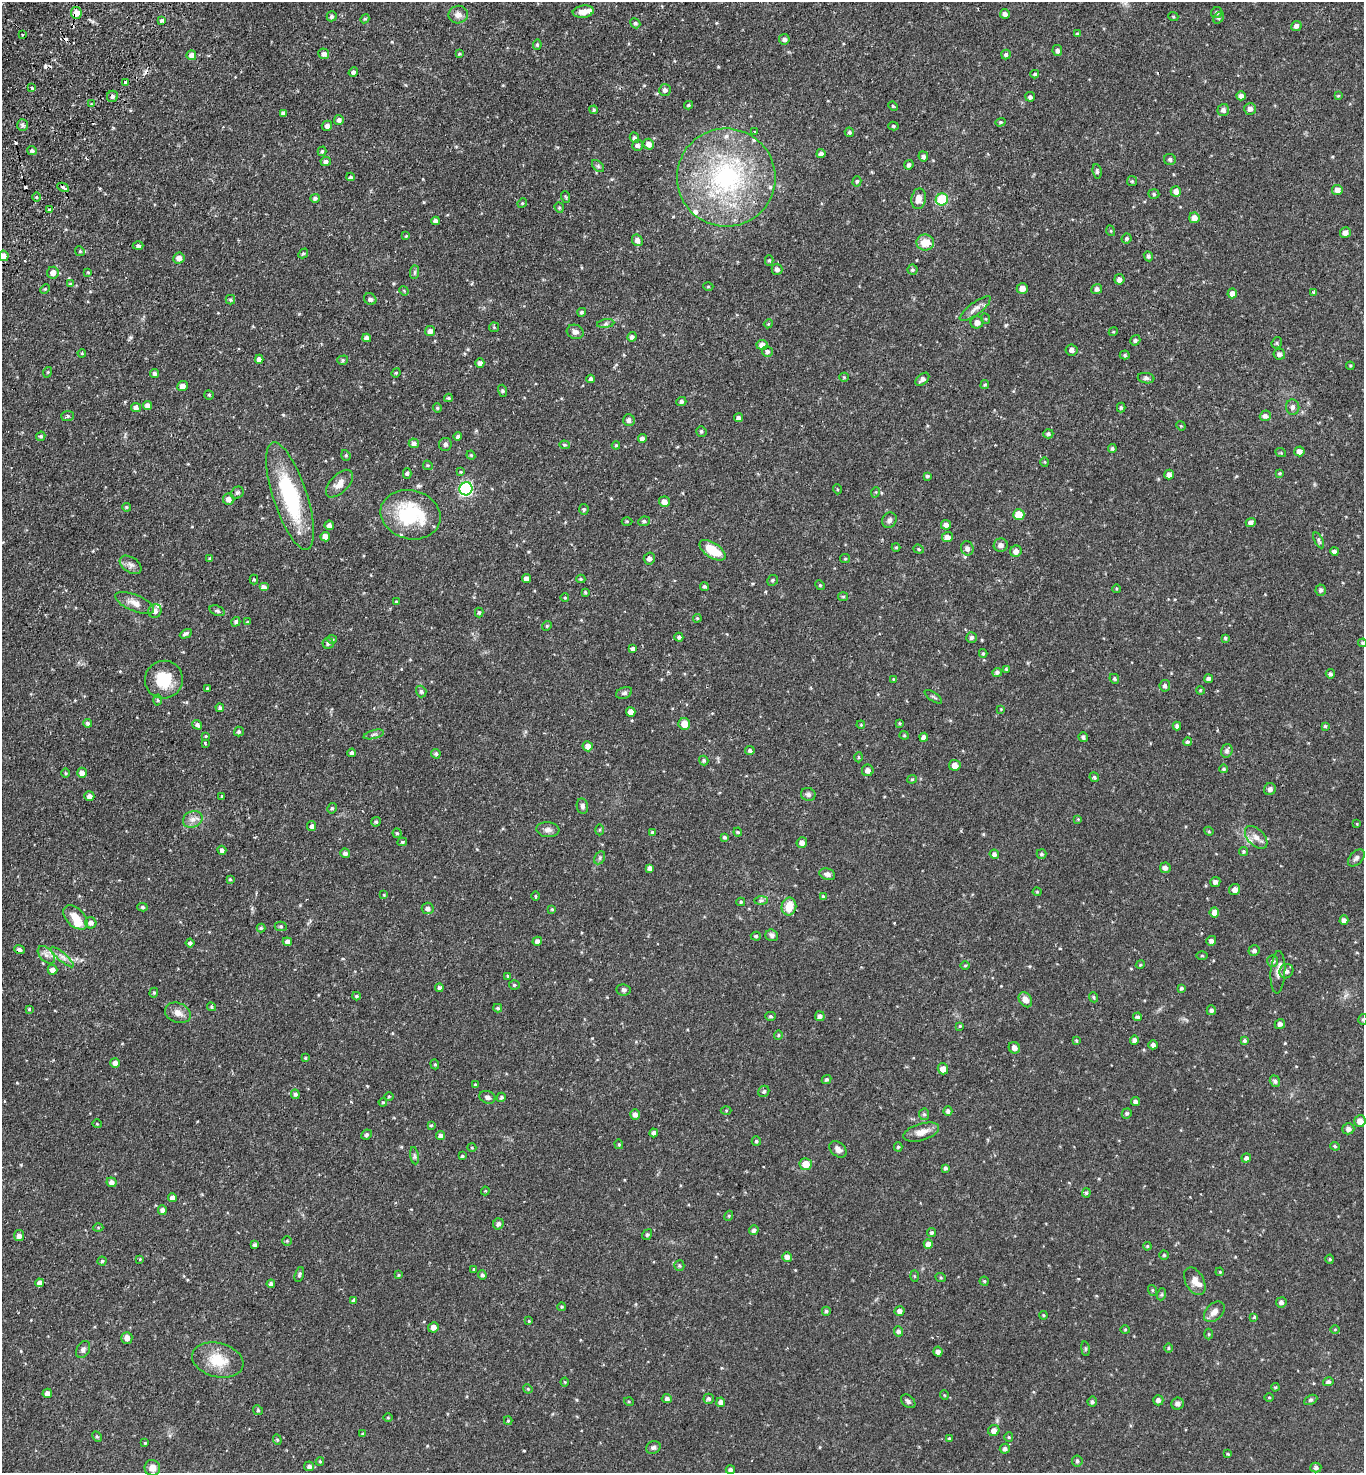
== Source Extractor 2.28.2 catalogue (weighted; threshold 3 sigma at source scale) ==
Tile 11 of 4 x 4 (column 3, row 3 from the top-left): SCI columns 2924-4285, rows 1507-2977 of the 5986 x 5954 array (HDU 1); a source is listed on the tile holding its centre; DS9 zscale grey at full resolution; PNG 1366 x 1475 px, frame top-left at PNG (2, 2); each listed source drawn as its Kron ellipse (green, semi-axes under 4 px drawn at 4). Shown black and unused: <1% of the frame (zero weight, under 2 of 3 exposures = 3% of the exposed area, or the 3 px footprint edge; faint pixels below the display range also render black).
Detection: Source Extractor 2.28.2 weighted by HDU 2 'WHT'; one run over the whole footprint, this tile lists its part. Background 0.0878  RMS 0.0066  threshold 0.0297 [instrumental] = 3 sigma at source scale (4.5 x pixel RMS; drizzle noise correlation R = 1.50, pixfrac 1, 0.05/0.05 arcsec/px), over >= 5 px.
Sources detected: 527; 9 cosmic-ray / hot-pixel residue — neither listed nor drawn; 10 inside a brighter listed object's ellipse — not listed separately; of the other 508, all 500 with FLUX_AUTO >= 0.485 (the completeness limit of this list) listed and drawn (8 fainter detections not listed), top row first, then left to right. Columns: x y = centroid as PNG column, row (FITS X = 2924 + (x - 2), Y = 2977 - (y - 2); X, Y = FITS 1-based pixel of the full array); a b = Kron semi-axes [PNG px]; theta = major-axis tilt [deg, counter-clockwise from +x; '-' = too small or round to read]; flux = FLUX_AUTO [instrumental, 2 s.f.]
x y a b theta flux
583 12 10 6 7 4.4
76 13 6 5 - 6.1
1217 13 6 5 - 1.3
1005 14 5 4 - 1.9
458 15 10 9 - 3.8
332 16 5 5 - 1.4
1173 16 5 3 - 0.56
1219 18 6 4 55 1
365 19 5 4 - 0.67
162 20 4 3 - 2
635 23 5 4 - 1.1
1296 26 5 5 - 2.2
1077 34 4 4 - 0.69
22 35 2 2 - 0.63
784 39 5 5 - 1.8
537 45 5 4 - 1.1
1057 50 5 5 - 1.6
324 54 5 5 - 2.5
459 54 3 3 - 0.64
191 55 5 5 - 3.2
1006 55 5 4 - 1.1
353 72 5 4 - 1.7
1035 74 4 3 - 0.89
125 82 3 3 - 1.8
32 88 3 3 - 2.3
665 90 6 5 - 1.8
112 96 6 5 - 1.9
1241 96 4 4 - 2.6
1338 96 3 3 - 0.66
1030 97 5 4 - 1.5
91 104 4 4 - 0.62
689 105 4 3 - 0.94
893 106 5 4 - 0.67
1250 109 6 6 - 2.3
594 110 4 4 - 0.99
1223 110 6 6 - 2
283 113 4 3 - 1.9
339 120 5 5 - 1.9
1000 122 5 4 - 0.86
22 125 6 5 - 1.3
327 126 5 5 - 2.1
893 126 5 4 - 0.86
755 132 3 3 - 1.8
849 132 5 4 - 1
634 138 5 4 - 1.5
649 144 5 5 - 3.5
638 145 5 5 - 1.7
32 151 5 4 - 1.3
322 151 5 4 - 0.94
821 154 4 4 - 2
923 156 5 5 - 1.7
1170 159 6 5 - 1.3
326 161 5 4 - 1.6
909 165 5 4 - 1.5
598 166 7 4 -45 1.2
1097 171 7 4 -83 1.2
350 177 4 3 - 1
726 178 49 49 - 110
857 181 5 4 - 0.94
1132 181 5 5 - 0.9
63 187 6 4 -28 3.1
1337 190 5 5 - 3
1176 191 5 5 - 3
1154 194 5 5 - 0.93
37 197 5 3 - 0.72
566 197 6 3 -71 0.65
315 198 5 4 - 1.5
919 199 10 7 80 4.8
942 199 6 6 - 27
522 203 5 4 - 0.75
559 208 5 4 - 0.87
49 210 3 3 - 1.9
1194 218 5 5 - 4.2
435 221 4 4 - 2.1
1111 231 5 3 - 0.57
1345 233 5 5 - 3.1
406 236 3 3 - 0.56
1126 239 5 4 - 1.2
637 240 6 5 - 2.5
925 242 9 8 - 9.1
138 246 5 4 - 1.3
80 251 5 4 - 0.78
303 253 5 4 - 0.92
3 256 5 5 - 3.8
1148 256 5 4 - 1.3
179 258 6 5 - 3.2
769 260 5 4 - 0.91
777 269 5 5 - 2.2
913 270 5 5 - 1
88 272 4 3 - 0.6
415 272 7 4 89 1.3
53 273 6 6 - 4
1119 279 5 5 - 2.5
70 284 4 4 - 0.79
708 287 5 3 - 0.56
1022 288 6 5 - 3.9
45 289 5 3 - 0.59
1097 289 5 5 - 1.8
404 291 5 4 - 0.62
1314 292 3 3 - 1.4
1232 293 5 4 - 3
370 299 6 5 - 1.8
230 300 5 4 - 0.99
975 309 19 6 37 3.6
582 312 4 4 - 1.2
986 319 5 3 - 0.67
977 322 6 6 - 3.1
606 324 8 4 9 1.3
768 324 4 3 - 0.53
494 327 5 5 - 0.72
430 331 5 5 - 2.5
575 332 8 7 - 2.3
1113 332 5 3 - 0.62
632 337 5 4 - 1.6
367 338 4 4 - 3
1135 340 5 4 - 1.2
1277 343 6 5 - 0.95
762 345 5 5 - 3.9
1071 350 6 5 - 2
767 352 5 5 - 1.6
82 353 4 3 - 0.67
1279 354 6 5 - 1.9
1125 355 5 4 - 0.86
259 359 4 4 - 2.8
343 360 5 4 - 0.98
480 363 4 4 - 2.1
1350 366 4 4 - 0.63
48 372 5 3 - 0.57
155 373 4 4 - 1.6
396 373 5 4 - 0.7
844 377 5 4 - 0.71
1146 378 8 5 -7 1.5
591 379 4 4 - 1.4
922 379 8 5 42 2.3
985 385 4 3 - 0.82
182 386 5 5 - 3.1
503 391 6 4 -74 0.96
209 395 5 4 - 0.81
448 398 4 3 - 0.89
681 402 5 4 - 1.7
148 406 5 4 - 3.6
1121 407 5 4 - 1
1293 407 7 6 - 2.1
136 408 5 4 - 2.3
437 408 4 4 - 0.71
68 416 6 5 - 1.2
1265 416 5 5 - 2.2
739 418 4 4 - 1.9
629 420 6 6 - 2.2
1181 426 5 4 - 0.55
701 431 5 5 - 1.1
1048 434 5 4 - 1.3
41 436 5 4 - 1.1
458 436 4 4 - 1.4
642 439 4 4 - 2.5
414 443 5 5 - 2
445 444 6 6 - 2.1
565 445 5 4 - 0.99
616 445 4 4 - 0.67
1112 448 4 4 - 0.97
1299 451 5 5 - 2.6
1281 453 5 3 - 0.62
346 455 5 4 - 0.82
471 455 4 4 - 0.65
1045 462 5 3 - 0.53
428 465 5 4 - 0.8
461 472 4 4 - 0.63
407 473 5 4 - 1.2
1280 473 3 3 - 0.72
1169 475 5 4 - 2.3
927 476 4 3 - 1.1
339 484 17 9 46 5.5
466 489 6 6 - 100
837 489 5 3 - 0.52
876 492 5 3 - 0.57
237 493 7 5 39 1.3
290 496 56 17 -72 56
229 499 6 5 - 3.3
664 502 5 5 - 3.7
126 507 4 4 - 0.78
584 509 5 5 - 1.1
410 515 30 24 -14 46
1019 515 5 5 - 11
889 520 8 6 57 1.9
627 521 5 3 - 0.63
644 521 6 5 - 1.3
1251 523 5 4 - 2.2
329 525 5 4 - 2.4
946 525 5 5 - 3.1
325 537 5 5 - 4.6
947 537 5 5 - 3.6
1319 540 8 4 -63 1.2
1001 545 7 6 - 2.6
896 547 4 4 - 0.66
967 548 7 6 - 2.1
919 549 5 4 - 0.83
712 550 15 7 -33 14
1016 551 6 5 - 3.4
1334 551 4 4 - 1.6
649 558 6 5 - 2.6
210 559 4 3 - 1.4
845 559 5 4 - 0.74
131 565 12 7 -34 2.9
254 579 5 4 - 0.79
526 579 4 4 - 3.3
581 579 4 4 - 0.84
773 580 6 5 - 1.1
820 585 5 4 - 0.76
704 586 4 4 - 1.1
264 587 5 4 - 3.1
1116 589 4 3 - 0.51
1321 590 5 5 - 1.5
585 592 3 3 - 0.79
843 597 5 4 - 0.76
565 598 4 3 - 0.49
396 602 4 3 - 0.8
135 603 21 8 -22 5.3
155 611 7 6 - 2.8
217 611 8 5 -21 1.3
479 613 5 4 - 0.96
697 618 4 4 - 0.64
236 622 5 4 - 1.3
248 622 3 3 - 0.7
547 626 5 4 - 0.78
186 634 6 4 28 1.7
679 637 4 4 - 1.5
972 637 5 5 - 1.7
1225 638 4 4 - 0.86
332 639 5 4 - 0.72
328 643 5 5 - 1.5
1363 643 4 3 - 0.93
633 649 4 3 - 1.6
983 653 4 3 - 0.85
1006 669 3 3 - 0.77
997 672 5 4 - 1.4
1330 674 5 4 - 1.1
893 679 4 3 - 0.54
1114 679 5 4 - 0.94
1209 679 4 4 - 1.5
164 680 19 19 - 18
1165 686 6 5 - 1.5
207 688 3 3 - 0.63
1200 690 4 3 - 0.54
421 691 6 5 - 1.3
624 693 8 5 23 1.4
933 697 10 2 -35 0.89
157 700 5 3 - 0.68
220 708 4 4 - 1.2
1001 709 4 4 - 0.52
631 712 5 4 - 4.1
87 723 4 4 - 1.2
899 723 4 3 - 0.63
684 724 6 5 - 6.9
197 725 5 4 - 1.7
861 725 4 3 - 0.56
1177 726 4 4 - 1.5
1325 726 3 3 - 0.89
239 732 5 5 - 1.3
374 734 10 3 15 1.2
904 735 4 4 - 0.77
206 736 4 4 - 0.56
924 737 4 4 - 2.5
1083 737 5 5 - 1.4
1187 742 4 4 - 1.1
205 743 3 2 - 0.91
588 746 5 5 - 4.1
750 751 5 4 - 1.7
1227 751 7 5 72 1.9
352 753 4 4 - 1.5
436 754 5 4 - 1.2
858 757 5 3 - 0.58
704 761 5 4 - 1.1
955 765 6 5 - 3.9
1224 769 4 4 - 0.93
868 770 6 6 - 3
66 773 5 3 - 0.54
82 773 5 5 - 3.7
1094 777 5 4 - 1.1
912 779 4 4 - 0.66
1270 789 6 5 - 2
808 794 7 6 - 1.6
89 796 5 5 - 2.4
222 796 3 3 - 0.82
582 806 8 5 -80 1.7
332 808 5 4 - 1.1
193 819 10 8 23 3.6
1078 819 4 4 - 0.54
376 822 5 4 - 1.1
1357 824 4 3 - 0.54
312 826 5 4 - 1.5
548 830 11 7 -5 2.6
599 830 5 3 - 0.64
1209 831 4 4 - 0.76
652 832 4 4 - 0.8
738 832 4 4 - 0.67
397 833 5 4 - 0.9
724 837 4 4 - 1.2
1256 837 14 8 -46 4
402 842 5 4 - 0.89
802 843 5 5 - 2.7
222 850 4 4 - 1.8
1243 851 4 4 - 0.85
345 853 5 4 - 2.3
994 854 4 4 - 2.2
1042 854 5 5 - 1.1
600 858 7 5 61 1.2
1356 858 10 6 46 1.9
650 868 4 4 - 2.3
1165 868 5 5 - 2.1
827 874 8 5 -19 2.4
230 879 3 3 - 0.7
1215 882 5 5 - 2
1235 890 6 5 - 3
1037 892 4 4 - 0.62
384 895 4 4 - 0.57
535 896 5 3 - 0.63
823 897 4 3 - 1
761 900 7 4 1 1.3
741 902 4 4 - 0.87
142 907 5 4 - 1.2
789 907 9 7 79 9.8
428 908 6 6 - 2.5
552 909 4 3 - 0.66
1214 912 5 5 - 4.2
75 917 14 9 -46 9.3
1344 920 4 4 - 2
91 923 6 5 - 2.6
281 926 6 5 - 1
261 928 4 4 - 0.91
772 935 6 5 - 1.4
756 936 5 4 - 1
537 941 5 4 - 1.6
1211 941 5 4 - 1.7
287 942 5 4 - 2.4
190 943 4 4 - 1.7
19 950 5 4 - 1.6
1254 950 5 5 - 1.7
46 955 10 6 -46 2.9
1202 956 5 3 - 0.66
62 957 15 4 -41 2.7
1273 961 6 5 - 1.5
965 965 5 3 - 0.71
1140 965 4 3 - 0.58
52 970 5 5 - 3.1
1286 971 7 6 - 2.1
1278 972 21 7 87 4
508 976 3 3 - 0.81
514 985 5 4 - 0.85
439 988 4 3 - 1.7
1181 988 4 3 - 1
624 990 7 5 -8 1.3
154 993 5 4 - 0.77
356 996 4 3 - 0.93
1094 997 5 4 - 0.93
1025 1000 8 6 -58 3.7
211 1007 5 4 - 0.77
498 1008 4 4 - 1.3
29 1009 3 3 - 0.75
1211 1010 5 4 - 1.5
178 1013 13 9 -21 4.5
771 1016 5 4 - 0.99
820 1016 5 5 - 2.1
1137 1017 4 4 - 1.3
1363 1019 5 4 - 0.97
1280 1024 5 5 - 2
960 1026 4 4 - 0.64
778 1035 4 4 - 0.73
1076 1040 4 3 - 0.63
1134 1040 4 4 - 1.8
1244 1041 4 4 - 1.2
1153 1045 5 4 - 1.8
1014 1048 6 5 - 2.7
305 1058 4 4 - 0.65
115 1063 5 4 - 2.9
435 1064 5 4 - 0.77
943 1069 5 5 - 4.4
827 1079 5 4 - 1.2
1275 1081 6 5 - 1.6
475 1085 4 3 - 0.76
764 1091 6 5 - 1.2
295 1094 5 4 - 1.4
389 1096 5 3 - 0.59
487 1097 8 6 -20 1.9
501 1097 5 4 - 0.94
383 1102 4 3 - 0.58
1135 1102 4 4 - 1.7
726 1110 5 3 - 0.59
948 1111 5 4 - 1.4
1127 1113 5 4 - 1.1
635 1114 5 5 - 2.5
924 1114 6 5 - 1.2
1360 1121 6 5 - 4
97 1124 5 3 - 0.49
431 1125 4 3 - 0.82
1348 1129 6 5 - 2.1
921 1132 18 8 16 5.9
654 1133 4 4 - 1.5
366 1135 5 4 - 1.2
440 1135 4 4 - 1.8
756 1141 5 4 - 1
619 1144 5 4 - 0.77
1335 1146 5 4 - 0.7
898 1147 4 4 - 0.97
472 1148 4 3 - 0.5
838 1149 10 6 -41 3
414 1156 9 4 -81 1.3
462 1156 4 3 - 0.86
1246 1158 4 4 - 1.7
806 1164 6 6 - 8.7
945 1168 4 3 - 1.3
111 1182 5 5 - 2.3
485 1191 4 4 - 0.56
1086 1193 5 4 - 1.1
173 1198 4 4 - 3.5
162 1210 4 4 - 2.5
729 1216 5 4 - 0.7
498 1224 6 5 - 1.8
98 1227 5 3 - 0.6
754 1230 5 4 - 1.5
932 1233 4 4 - 1
647 1235 5 4 - 0.88
19 1236 5 5 - 2.4
287 1241 5 4 - 0.79
928 1244 5 4 - 4.3
255 1245 4 4 - 1.3
1147 1246 4 4 - 0.62
1164 1255 4 4 - 0.7
787 1257 5 5 - 2.9
140 1259 4 3 - 0.49
1330 1259 4 4 - 0.63
102 1261 4 4 - 0.95
679 1265 5 5 - 0.93
474 1269 4 3 - 0.62
1220 1272 4 3 - 0.49
299 1274 8 4 71 1.3
399 1275 4 3 - 0.66
482 1275 5 4 - 1.4
914 1276 5 3 - 0.64
941 1278 5 3 - 0.58
984 1281 4 4 - 0.8
1195 1281 15 9 -62 4.8
39 1283 4 4 - 2.3
271 1284 4 4 - 1.9
1152 1290 5 3 - 0.58
1162 1294 6 4 71 0.82
354 1300 4 3 - 1.3
1281 1302 5 5 - 1.7
561 1307 4 4 - 0.88
826 1311 4 4 - 1.1
899 1311 5 4 - 2.8
1214 1312 12 8 44 3.8
1043 1315 4 3 - 0.6
1254 1317 3 3 - 0.8
529 1321 4 3 - 0.6
433 1327 5 5 - 3.4
1125 1329 5 3 - 0.55
1335 1329 4 3 - 0.52
898 1331 5 4 - 1.7
1209 1334 5 3 - 0.61
127 1338 6 5 - 3.4
1169 1348 5 3 - 0.63
83 1349 9 6 62 2.1
1085 1349 7 4 -82 0.87
938 1352 5 4 - 2.4
218 1360 26 17 -14 16
565 1382 4 4 - 0.58
1328 1382 5 4 - 1.2
1275 1387 4 3 - 0.67
528 1389 5 4 - 0.64
47 1393 5 4 - 2.9
944 1395 5 3 - 0.49
1269 1397 4 3 - 0.55
667 1399 5 4 - 1.6
709 1399 5 5 - 1.2
1158 1400 5 5 - 2.1
1311 1400 7 4 26 1
908 1401 8 5 -40 1.5
629 1402 5 3 - 0.61
721 1402 5 4 - 2.7
1092 1402 5 5 - 1.3
1177 1404 6 6 - 2.3
258 1410 5 4 - 0.88
388 1418 4 3 - 0.55
508 1421 4 4 - 0.72
994 1430 6 5 - 3.4
363 1434 4 3 - 0.63
97 1436 5 4 - 0.86
1009 1437 5 4 - 0.63
950 1439 4 4 - 1.1
277 1440 5 4 - 0.81
145 1443 3 3 - 0.65
653 1447 7 6 - 1.5
1005 1449 5 5 - 1.7
1228 1454 4 3 - 0.67
320 1461 4 4 - 0.73
1077 1461 5 5 - 0.98
309 1466 5 5 - 2.2
1316 1467 5 5 - 1.6
152 1468 8 7 - 4.5
730 1469 5 4 - 1.5
Overlapping masked pixels (flux is a lower limit): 3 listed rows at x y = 76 13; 63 187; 19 950
Isophote crosses this tile's border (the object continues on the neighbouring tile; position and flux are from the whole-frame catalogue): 3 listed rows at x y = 3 256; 1363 643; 1363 1019